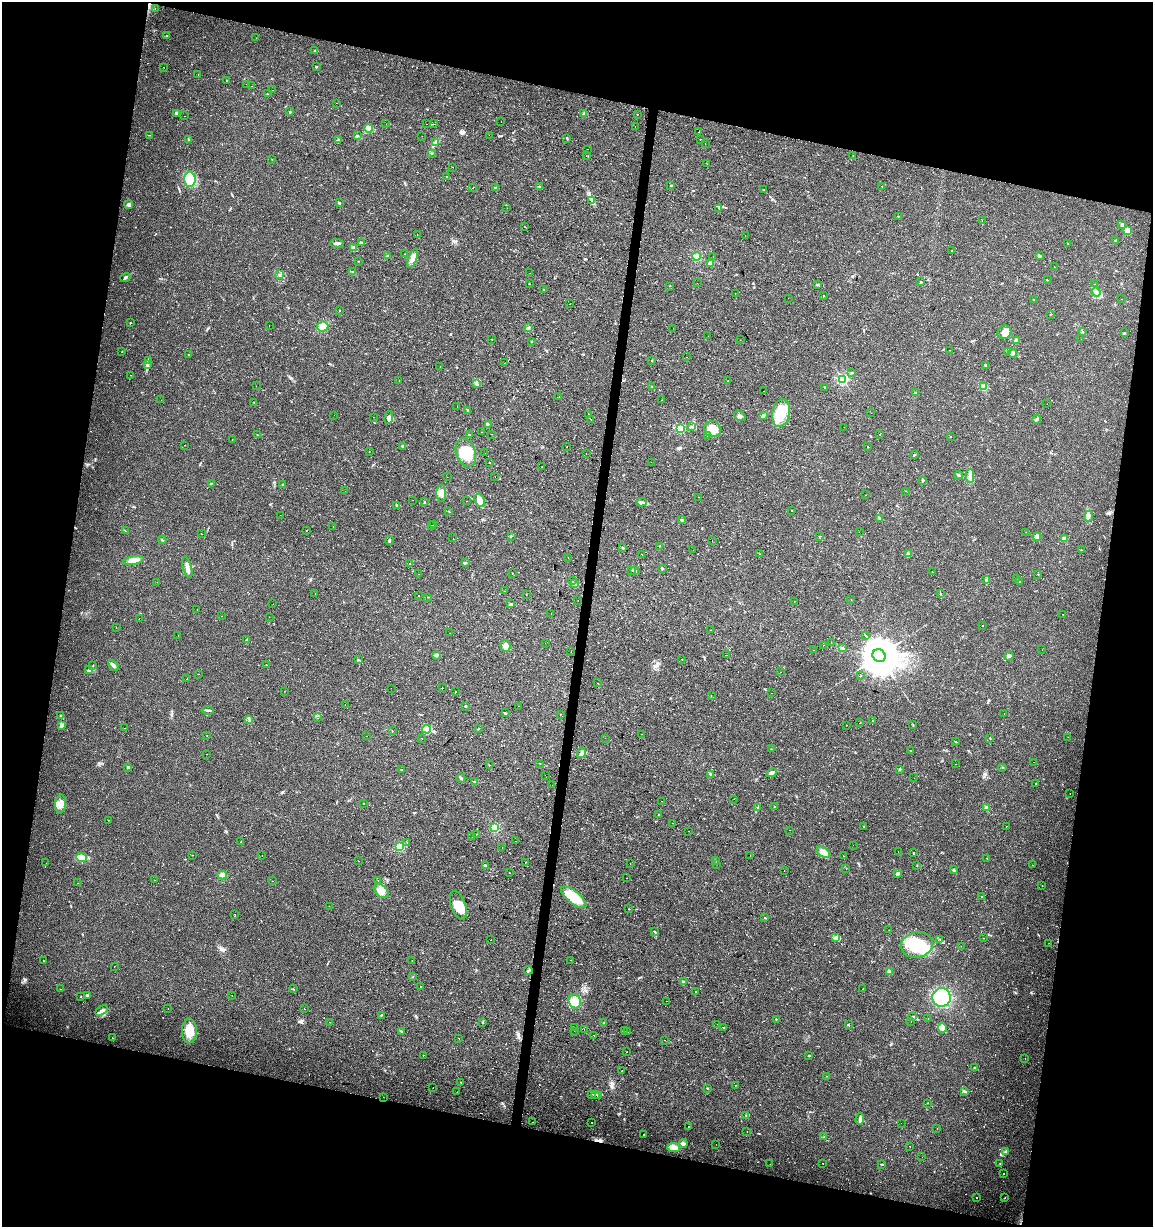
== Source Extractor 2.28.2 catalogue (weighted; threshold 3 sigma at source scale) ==
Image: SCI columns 221-4824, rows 4-4901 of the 5104 x 4901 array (HDU 1 of 3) = the unmasked area's bounding box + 8 px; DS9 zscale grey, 4 x 4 block average (1 PNG px = mean of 4 x 4 image px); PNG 1155 x 1229 px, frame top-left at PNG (2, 2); each listed source drawn as its Kron ellipse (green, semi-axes under 4 px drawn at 4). Shown black and unused: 26% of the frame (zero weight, under 2 of 3 exposures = <1% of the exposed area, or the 3 px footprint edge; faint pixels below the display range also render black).
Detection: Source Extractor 2.28.2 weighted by HDU 2 'WHT'. Background 0.0295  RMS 0.0034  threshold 0.0154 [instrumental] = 3 sigma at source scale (4.5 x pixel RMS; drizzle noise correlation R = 1.50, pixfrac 1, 0.0396/0.0396 arcsec/px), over >= 5 px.
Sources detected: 812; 2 inside a brighter object's white glare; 181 cosmic-ray / hot-pixel residue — neither listed nor drawn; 5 coinciding with a brighter row at this scale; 12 inside a brighter listed object's ellipse — not listed separately; of the other 612, all 500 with FLUX_AUTO >= 0.489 (the completeness limit of this list) listed and drawn (112 fainter detections not listed), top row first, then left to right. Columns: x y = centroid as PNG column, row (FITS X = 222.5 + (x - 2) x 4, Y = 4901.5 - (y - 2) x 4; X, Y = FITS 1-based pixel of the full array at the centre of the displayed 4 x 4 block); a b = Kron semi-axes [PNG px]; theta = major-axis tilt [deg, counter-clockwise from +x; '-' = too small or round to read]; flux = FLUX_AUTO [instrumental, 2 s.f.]
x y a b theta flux
155 9 2 2 - 0.82
166 36 2 2 - 0.83
256 38 2 2 - 1.4
315 50 2 2 - 0.81
164 67 2 2 - 1.6
316 67 2 2 - 2.3
198 75 2 2 - 3.1
227 80 2 2 - 1.6
246 84 2 2 - 0.56
252 86 2 2 - 0.97
273 90 2 2 - 0.76
267 94 2 2 - 1
337 103 2 2 - 0.6
290 112 2 2 - 1.5
177 113 3 2 - 1.6
584 113 2 2 - 1.4
637 114 2 2 - 0.82
184 116 2 2 - 0.74
501 122 2 2 - 1.1
386 124 2 2 - 18
426 124 2 2 - 1.4
434 124 2 2 - 3.5
635 127 2 2 - 0.59
368 128 4 3 - 8.2
699 132 2 2 - 0.86
149 135 2 2 - 0.65
489 135 2 2 - 2
357 136 4 2 - 2.9
422 136 2 2 - 0.74
567 138 2 2 - 1.1
188 139 2 2 - 1.1
700 139 2 2 - 0.59
338 140 3 2 - 1.6
435 142 4 3 - 4.2
705 143 2 2 - 3
588 149 2 2 - 1.3
432 153 3 2 - 1.3
586 156 2 2 - 2
853 156 2 2 - 0.88
272 159 2 2 - 0.5
707 164 2 2 - 0.51
453 167 2 2 - 0.79
447 177 2 2 - 1.9
190 179 7 5 -88 33
671 185 2 2 - 1.6
882 186 2 2 - 0.55
495 187 2 2 - 0.96
540 187 3 2 - 2.1
473 188 2 2 - 1.3
764 190 2 2 - 1.9
592 200 4 3 - 4.6
339 203 2 2 - 2.2
129 205 4 2 - 2.9
507 208 2 2 - 1.4
719 208 2 2 - 0.85
898 216 2 2 - 1.1
982 220 2 2 - 1
1122 225 3 2 - 5.6
524 227 2 2 - 0.49
1127 231 3 3 - 21
417 235 2 2 - 1
745 236 2 2 - 1.4
1115 240 2 2 - 1.4
337 243 7 2 -2 4.1
361 243 3 3 - 3.4
1068 244 2 2 - 0.76
354 248 2 2 - 42
952 251 2 2 - 0.71
405 254 2 2 - 0.98
387 255 3 2 - 1.6
697 256 4 4 - 18
1039 256 3 2 - 3.5
713 257 2 2 - 0.49
413 258 10 4 68 14
358 261 2 2 - 0.6
710 263 2 2 - 32
1054 267 2 2 - 1.2
353 272 2 2 - 0.71
530 273 2 2 - 1.1
279 275 2 2 - 1.8
125 277 5 2 - 4.3
1047 280 2 2 - 0.87
921 282 2 2 - 2.4
529 283 2 2 - 0.55
697 283 2 2 - 1.1
1095 284 2 2 - 0.53
817 285 3 2 - 2.5
670 286 2 2 - 0.5
544 290 2 2 - 1.6
1096 292 5 2 - 5.7
735 293 2 2 - 0.54
823 296 2 2 - 53
788 298 2 2 - 0.51
1121 299 2 2 - 0.57
1033 300 2 2 - 0.84
570 304 2 2 - 1.6
339 310 2 2 - 1.4
1050 314 2 2 - 0.71
130 323 2 2 - 1.1
269 325 2 2 - 1.4
323 326 5 5 - 15
528 328 4 2 - 2.6
673 328 2 2 - 2.2
1004 332 7 6 - 18
1082 332 2 2 - 0.8
1124 333 4 2 - 1.9
708 336 2 2 - 0.53
492 339 2 2 - 0.8
1081 339 2 2 - 0.87
740 340 2 2 - 0.54
531 341 2 2 - 1.2
1016 341 2 2 - 36
950 350 2 2 - 0.74
122 351 2 2 - 0.61
1008 352 4 3 - 3.3
1013 353 4 3 - 4.6
188 355 2 2 - 5.7
687 357 2 2 - 1.7
148 360 2 2 - 1
652 361 2 2 - 0.76
504 363 2 2 - 1.2
148 365 3 2 - 2.1
985 365 3 2 - 1.7
440 367 2 2 - 0.56
852 372 3 2 - 0.94
130 375 2 2 - 1.5
843 379 2 2 - 300
399 381 2 2 - 0.75
728 381 2 2 - 0.78
476 384 4 3 - 3.5
256 386 2 2 - 1.1
651 387 2 2 - 0.78
825 387 2 2 - 1.1
983 387 4 3 - 4.6
763 391 2 2 - 4.4
916 393 3 2 - 1.9
559 397 2 2 - 0.9
161 400 2 2 - 0.82
662 400 2 2 - 1.3
254 402 2 2 - 0.92
1047 404 2 2 - 5.5
457 406 2 2 - 1.9
467 411 2 2 - 0.62
781 413 14 9 80 42
871 413 2 2 - 2.9
334 415 2 2 - 1.2
588 415 2 2 - 3.2
740 416 6 3 -36 5.5
763 416 3 2 - 4.3
373 417 2 2 - 0.83
389 418 6 4 83 6.6
591 419 2 2 - 0.57
1037 419 4 2 - 2.2
489 424 2 2 - 0.66
691 426 2 2 - 1.6
844 427 2 2 - 0.57
680 428 2 2 - 170
712 429 8 8 - 22
482 432 2 2 - 2.6
492 434 2 2 - 0.7
880 434 2 2 - 1.3
257 435 3 2 - 1.1
469 435 2 2 - 1.2
707 436 2 2 - 8
951 437 2 2 - 11
232 439 2 2 - 1.1
185 445 2 2 - 1.7
402 446 2 2 - 1.9
567 446 2 2 - 5.2
868 447 2 2 - 0.66
369 451 2 2 - 2.1
466 452 15 9 -72 44
485 453 2 2 - 0.52
586 453 2 2 - 1.1
914 455 3 2 - 1.4
651 462 2 2 - 0.56
489 463 2 2 - 1.2
542 467 2 2 - 0.8
959 475 4 2 - 2.3
495 476 2 2 - 0.49
970 476 7 3 88 8.8
447 477 2 2 - 0.55
923 480 3 2 - 2
211 484 2 2 - 0.93
283 485 2 2 - 1.5
345 491 2 2 - 1.1
906 491 2 2 - 1.8
441 493 8 5 -90 11
866 495 2 2 - 5
698 497 2 2 - 1
413 500 2 2 - 0.92
480 500 7 5 -70 16
466 501 2 2 - 8.1
424 502 3 2 - 1.5
641 502 5 2 - 3
397 505 2 2 - 1.5
791 510 2 2 - 1.6
449 511 3 2 - 0.91
280 515 2 2 - 2.3
1089 516 5 2 - 4
880 518 2 2 - 1.3
681 520 3 2 - 2
431 525 2 2 - 4.7
434 525 2 2 - 2.5
333 526 2 2 - 0.94
126 531 2 2 - 0.75
306 531 2 2 - 1.1
859 532 2 2 - 0.66
1026 532 2 2 - 1.7
202 534 2 2 - 0.69
511 536 2 2 - 1.4
820 536 2 2 - 0.74
1037 536 4 4 - 7.2
453 538 2 2 - 1.9
1064 539 2 2 - 36
162 540 4 2 - 1.2
389 540 4 2 - 3
712 541 2 2 - 1.4
659 546 2 2 - 0.69
623 547 2 2 - 1.3
693 550 2 2 - 1.5
1081 550 2 2 - 1.1
642 554 2 2 - 0.5
760 554 2 2 - 0.63
908 554 4 2 - 2.6
568 558 2 2 - 1.4
134 560 10 4 11 12
409 563 2 2 - 3.2
465 563 4 2 - 1.8
187 567 11 4 -75 12
662 569 2 2 - 1.6
631 570 2 2 - 0.86
634 570 2 2 - 1.1
932 572 2 2 - 1.1
512 573 2 2 - 6.1
419 574 2 2 - 0.49
1038 574 2 2 - 0.83
1016 579 2 2 - 0.94
986 580 3 2 - 1.7
573 581 2 2 - 0.72
1020 581 2 2 - 0.66
157 582 2 2 - 1.1
574 584 3 2 - 2
504 591 2 2 - 3.2
941 593 2 2 - 0.72
315 594 2 2 - 0.83
526 594 2 2 - 0.58
418 596 2 2 - 1.3
428 597 2 2 - 0.69
851 599 2 2 - 0.58
578 600 2 2 - 1.3
794 601 2 2 - 1.1
273 604 2 2 - 0.83
511 604 4 3 - 2.5
197 610 2 2 - 0.78
551 614 2 2 - 2.8
1063 614 2 2 - 1.2
221 616 2 2 - 1.2
269 617 2 2 - 0.49
139 618 2 2 - 2.2
983 626 2 2 - 3.2
116 627 2 2 - 2.5
711 630 2 2 - 0.53
450 633 2 2 - 1.3
178 635 2 2 - 0.54
866 636 3 2 - 1.4
247 640 3 2 - 1.7
831 642 2 2 - 0.79
545 643 2 2 - 0.73
823 645 2 2 - 1.5
505 646 6 5 - 9.2
842 648 3 2 - 2.1
813 650 2 2 - 2
1042 650 2 2 - 0.84
571 652 2 2 - 0.75
436 655 2 2 - 5.9
726 655 2 2 - 1.1
879 656 7 6 - 6600
1009 656 5 2 - 2.8
682 659 2 2 - 1.6
358 660 2 2 - 0.78
93 665 2 2 - 0.96
113 665 6 2 -49 5.9
266 665 2 2 - 0.88
89 670 3 2 - 2.1
780 672 2 2 - 0.85
198 674 2 2 - 2
860 676 2 2 - 1.7
187 679 2 2 - 2.9
597 683 2 2 - 2.1
391 688 2 2 - 2.1
442 688 2 2 - 51
284 691 2 2 - 0.77
455 691 2 2 - 0.69
772 693 2 2 - 0.86
711 695 2 2 - 0.69
345 704 2 2 - 0.94
466 706 2 2 - 4
518 706 2 2 - 0.91
208 710 6 2 -10 3.8
505 713 3 2 - 1.9
1004 713 2 2 - 3.2
560 714 2 2 - 0.49
61 716 2 2 - 1.1
318 718 2 2 - 1.4
249 719 4 2 - 2
873 721 2 2 - 3.3
860 723 2 2 - 9.8
62 725 3 3 - 13
846 725 2 2 - 1.5
913 725 2 2 - 1
125 728 2 2 - 0.51
427 729 4 4 - 14
478 729 2 2 - 1.1
392 731 2 2 - 2.9
641 734 2 2 - 0.59
207 735 2 2 - 0.59
366 736 2 2 - 0.55
1068 737 2 2 - 0.89
421 738 2 2 - 0.68
605 738 2 2 - 0.8
990 738 2 2 - 0.88
955 741 2 2 - 0.67
771 749 2 2 - 0.51
911 751 2 2 - 0.59
581 753 5 3 - 5.1
206 754 2 2 - 1.1
1033 762 2 2 - 1.2
540 763 2 2 - 0.82
956 764 2 2 - 2.5
489 765 2 2 - 0.56
128 767 2 2 - 7.1
1003 767 2 2 - 0.66
402 769 2 2 - 3.2
900 769 2 2 - 1.2
772 773 6 3 27 4.8
710 774 2 2 - 1.3
545 775 2 2 - 0.86
461 778 4 2 - 2.8
914 778 2 2 - 1.7
475 782 3 2 - 2.8
1036 784 2 2 - 0.88
552 785 2 2 - 5
1070 794 2 2 - 1.5
734 799 2 2 - 0.67
661 801 2 2 - 0.91
61 804 9 5 82 13
363 804 2 2 - 1.6
758 807 3 2 - 2.2
774 807 2 2 - 0.85
987 808 2 2 - 39
659 814 2 2 - 1.6
109 820 2 2 - 0.67
672 823 2 2 - 0.87
1006 826 2 2 - 1.1
494 827 2 2 - 200
864 827 2 2 - 2.4
790 830 2 2 - 1.3
689 831 2 2 - 0.94
476 834 2 2 - 0.51
472 836 2 2 - 1.1
515 841 2 2 - 2.2
241 842 2 2 - 0.58
407 843 2 2 - 6.4
853 845 2 2 - 0.94
399 846 2 2 - 160
502 848 2 2 - 5.1
824 852 7 4 -34 11
898 852 2 2 - 0.59
913 853 2 2 - 0.89
192 855 2 2 - 0.49
750 855 2 2 - 0.92
262 856 2 2 - 0.65
843 856 2 2 - 0.63
81 858 5 3 - 7.3
987 858 2 2 - 0.79
359 861 2 2 - 0.58
715 861 2 2 - 1.6
526 862 2 2 - 1.5
46 863 2 2 - 1.3
630 864 2 2 - 0.7
717 864 2 2 - 1.6
485 865 2 2 - 11
917 865 2 2 - 0.62
1032 865 2 2 - 2.1
846 868 2 2 - 1.2
953 870 3 2 - 2.5
784 871 2 2 - 0.55
509 873 2 2 - 2.9
897 873 4 2 - 3.4
222 875 5 4 - 13
626 878 2 2 - 1.1
154 880 2 2 - 1.4
272 881 2 2 - 3.2
378 881 2 2 - 1
78 883 2 2 - 14
1042 885 2 2 - 0.97
381 891 9 5 -42 14
982 896 2 2 - 0.68
574 897 15 6 -38 61
458 905 15 7 -71 36
329 906 2 2 - 0.73
629 909 2 2 - 0.57
234 914 2 2 - 0.91
765 918 2 2 - 1.2
889 930 2 2 - 3.7
654 932 2 2 - 1
836 938 3 3 - 4.4
984 938 2 2 - 0.69
940 939 2 2 - 0.83
491 940 2 2 - 5.3
1049 943 2 2 - 0.71
917 945 16 13 14 72
961 946 2 2 - 1.8
571 960 2 2 - 16
43 961 2 2 - 2.8
412 961 2 2 - 3.2
114 966 2 2 - 1.1
528 970 4 2 - 2.6
889 972 4 2 - 2.7
413 977 2 2 - 0.57
683 982 2 2 - 15
421 986 2 2 - 5
60 989 2 2 - 1.7
293 989 2 2 - 0.6
863 989 2 2 - 18
696 991 2 2 - 0.77
87 995 2 2 - 4.3
232 995 2 2 - 0.7
81 997 2 2 - 0.95
942 997 9 9 - 87
575 1001 7 6 - 21
667 1001 2 2 - 1.8
168 1009 2 2 - 1.5
304 1009 2 2 - 6.7
102 1010 7 3 31 5.8
381 1015 2 2 - 0.76
913 1017 3 2 - 1.1
928 1018 2 2 - 1.4
776 1019 2 2 - 0.87
911 1021 2 2 - 1.7
330 1022 2 2 - 4.2
483 1023 2 2 - 0.91
604 1023 4 2 - 2
717 1024 2 2 - 0.54
848 1025 2 2 - 2.4
575 1027 2 2 - 1.9
723 1028 2 2 - 250
942 1028 5 4 - 11
584 1029 2 2 - 3.9
189 1031 12 7 89 27
401 1031 3 2 - 1.4
574 1031 2 2 - 1
624 1031 2 2 - 1.9
627 1032 2 2 - 1.7
594 1035 2 2 - 0.67
112 1038 2 2 - 0.61
459 1039 2 2 - 4.4
665 1040 2 2 - 1
627 1052 2 2 - 0.79
423 1055 2 2 - 0.73
809 1056 2 2 - 2
1025 1058 2 2 - 0.75
975 1067 2 2 - 1.5
622 1071 2 2 - 1.1
827 1076 2 2 - 0.51
461 1082 2 2 - 72
735 1085 2 2 - 0.86
433 1088 2 2 - 1.7
707 1088 2 2 - 0.87
964 1091 2 2 - 1.4
457 1092 2 2 - 0.9
592 1095 3 2 - 1.1
595 1095 2 2 - 1.4
599 1095 4 3 - 3.8
383 1097 2 2 - 1.7
927 1103 2 2 - 0.8
746 1115 2 2 - 0.64
860 1119 6 2 87 5.8
533 1122 2 2 - 2.9
592 1122 2 2 - 5.9
901 1123 2 2 - 0.62
689 1127 2 2 - 47
937 1128 2 2 - 3.1
747 1132 2 2 - 1.1
643 1134 2 2 - 13
824 1137 2 2 - 0.69
683 1144 4 2 - 5.6
716 1144 2 2 - 0.73
910 1146 2 2 - 1.6
674 1147 6 4 -6 17
1006 1151 2 2 - 0.97
922 1157 2 2 - 1.2
823 1163 2 2 - 7.3
770 1164 2 2 - 0.51
882 1164 3 2 - 2
1000 1164 2 2 - 0.84
1003 1174 2 2 - 1.1
977 1198 2 2 - 2.6
1005 1198 2 2 - 0.73
Diffuse or blended objects may show on this block-average render without a row.